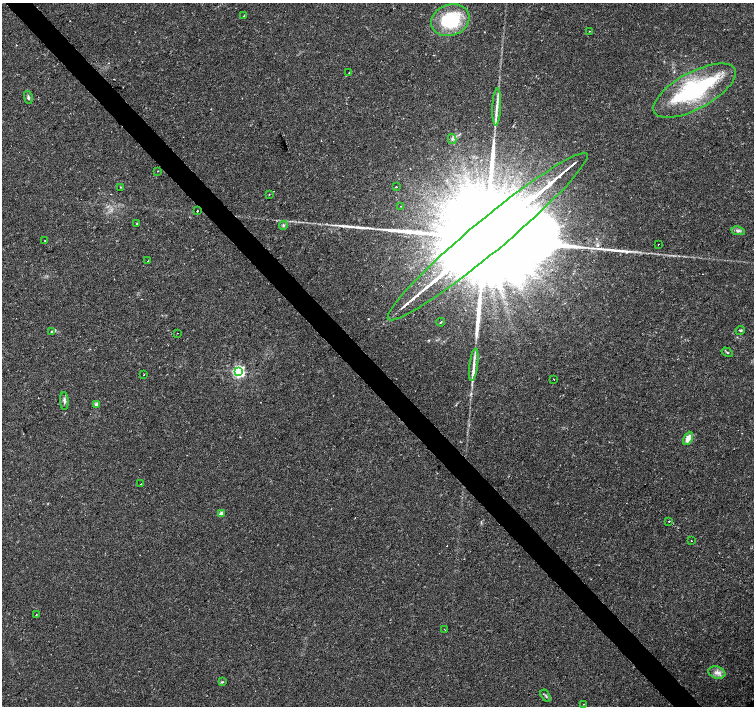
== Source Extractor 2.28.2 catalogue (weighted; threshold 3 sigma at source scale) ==
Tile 11 of 4 x 4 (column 3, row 3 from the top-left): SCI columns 3007-4510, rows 1553-2959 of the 6017 x 5985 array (HDU 1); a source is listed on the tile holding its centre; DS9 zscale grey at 2 x 2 block average (1 PNG px = mean of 2 x 2 image px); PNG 756 x 708 px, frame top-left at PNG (2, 3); each listed source drawn as its Kron ellipse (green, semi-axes under 4 px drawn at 4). Shown black and unused: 4% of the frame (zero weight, under 2 of 3 exposures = <1% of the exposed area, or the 3 px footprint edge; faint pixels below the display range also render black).
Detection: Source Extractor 2.28.2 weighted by HDU 2 'WHT'; one run over the whole footprint, this tile lists its part. Background 0.0308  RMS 0.0036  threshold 0.0164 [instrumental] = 3 sigma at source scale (4.5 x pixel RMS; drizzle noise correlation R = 1.50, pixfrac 1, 0.0396/0.0396 arcsec/px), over >= 5 px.
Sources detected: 58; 1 inside a brighter object's white glare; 5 cosmic-ray / hot-pixel residue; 4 long thin detections or spike segments (spike, bleed or trail) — neither listed nor drawn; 5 inside a brighter listed object's ellipse — not listed separately; the other 43 listed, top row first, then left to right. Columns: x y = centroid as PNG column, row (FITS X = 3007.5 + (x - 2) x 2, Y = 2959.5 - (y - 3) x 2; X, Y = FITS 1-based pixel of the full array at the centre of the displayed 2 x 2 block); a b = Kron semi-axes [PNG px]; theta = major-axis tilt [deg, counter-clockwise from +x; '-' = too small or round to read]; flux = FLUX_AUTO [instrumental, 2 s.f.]
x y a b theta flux
244 15 3 2 - 0.66
450 20 19 15 18 55
589 31 2 2 - 0.83
349 73 3 2 - 0.4
695 91 46 18 28 100
28 97 6 3 -77 1.6
497 107 19 3 87 6.7
452 139 5 4 - 1.6
157 171 2 2 - 0.37
121 187 2 2 - 0.6
396 187 2 2 - 2.3
269 194 2 2 - 0.37
400 206 2 2 - 0.35
197 211 2 2 - 1.1
137 223 3 2 - 0.41
283 225 4 3 - 1.3
738 231 7 4 -10 2
488 237 129 16 40 110000
45 241 2 2 - 1.3
658 244 2 2 - 0.31
148 261 2 2 - 1.7
441 322 4 2 - 0.67
740 330 5 2 - 0.77
52 331 4 3 - 0.96
177 333 2 2 - 0.34
727 352 6 2 -32 0.81
474 365 16 3 83 5.4
239 372 3 3 - 180
143 375 2 2 - 0.38
554 379 2 2 - 0.32
64 401 9 3 -87 2.2
96 404 2 2 - 6
688 438 7 4 62 7.4
141 484 2 2 - 0.94
221 513 2 2 - 7.3
669 521 2 2 - 1.7
691 541 2 2 - 1.2
36 615 2 2 - 0.62
444 629 2 2 - 0.3
717 672 9 6 -20 4.4
222 682 4 3 - 0.95
546 696 7 2 -56 0.89
584 704 2 2 - 0.47
Diffuse or blended objects may show on this block-average render without a row.